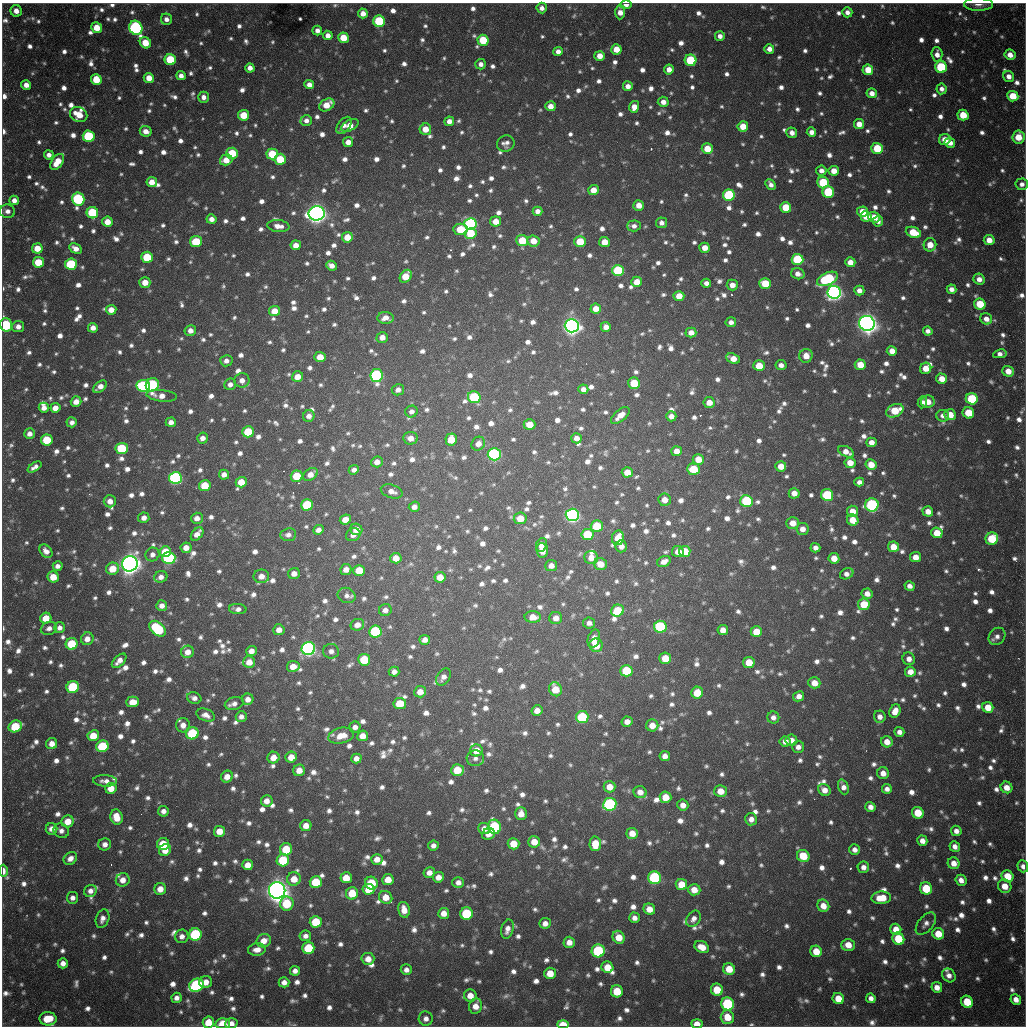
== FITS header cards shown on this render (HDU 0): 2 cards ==
NAXIS1  =                 1024 / length of data axis 1
NAXIS2  =                 1024 / length of data axis 2

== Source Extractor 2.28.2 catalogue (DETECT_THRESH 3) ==
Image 1024 x 1024 px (HDU 0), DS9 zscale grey, 1 PNG px = 1 image px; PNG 1028 x 1028 px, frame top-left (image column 1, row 1024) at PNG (2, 3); each listed source drawn as its Kron ellipse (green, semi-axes under 4 px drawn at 4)
Background 770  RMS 23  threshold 68.4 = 3 sigma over >= 5 px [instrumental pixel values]
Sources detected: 1694; of the 1694, the 500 brightest by FLUX_AUTO listed and drawn (1194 fainter detections omitted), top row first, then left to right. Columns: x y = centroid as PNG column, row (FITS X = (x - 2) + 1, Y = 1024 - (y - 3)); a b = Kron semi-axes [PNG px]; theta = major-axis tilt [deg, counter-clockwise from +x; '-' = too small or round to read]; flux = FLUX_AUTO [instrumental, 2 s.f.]
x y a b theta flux
978 4 14 6 -1 9.8e+03
626 5 6 4 2 8.3e+03
542 8 5 5 - 8.9e+03
16 11 6 5 - 1.2e+04
620 12 7 5 87 1.7e+04
847 12 5 5 - 9.0e+03
363 13 5 5 - 1.4e+04
166 19 6 5 - 8.6e+03
379 21 6 5 - 1.2e+05
97 28 5 5 - 3.1e+04
136 28 7 6 - 3.2e+05
317 30 5 5 - 8.4e+03
328 35 5 4 - 1.1e+04
720 36 5 5 - 9.4e+03
343 38 5 5 - 3.4e+04
483 40 5 5 - 5.7e+04
145 43 6 5 - 3.2e+04
616 49 5 5 - 2.4e+04
769 49 5 5 - 1.1e+04
558 51 5 4 - 1.1e+04
937 54 7 5 -87 1.1e+04
1010 55 5 5 - 1.4e+04
600 56 5 5 - 1.9e+04
170 60 5 5 - 7.2e+04
691 60 6 5 - 1.0e+05
481 64 5 5 - 8.3e+03
941 67 6 5 - 1.2e+05
250 68 5 4 - 1.0e+04
669 69 5 5 - 1.3e+04
868 70 5 5 - 2.9e+04
181 76 4 4 - 9.7e+03
1009 76 6 5 - 1.1e+04
149 78 5 5 - 1.9e+04
96 80 5 5 - 3.9e+04
26 85 5 5 - 1.2e+04
309 85 5 4 - 1.2e+04
628 86 5 5 - 1.2e+04
941 89 5 5 - 8.6e+03
872 93 5 5 - 1.2e+04
1013 96 5 5 - 3.8e+04
203 97 5 5 - 9.2e+03
663 102 5 5 - 1.0e+04
327 105 8 5 31 2.7e+04
550 106 5 5 - 1.6e+04
634 107 6 5 - 1.6e+04
79 114 9 7 -25 3.3e+04
244 115 5 5 - 4.0e+04
963 115 5 5 - 3.8e+04
306 120 6 5 - 8.4e+03
449 121 5 4 - 1.0e+04
859 124 5 5 - 1.7e+04
344 125 10 6 52 8.9e+03
350 125 9 5 26 2.1e+04
743 126 5 5 - 2.8e+04
425 129 6 5 - 2.4e+04
146 131 6 5 - 1.3e+04
811 132 5 4 - 1.1e+04
792 133 5 5 - 9.9e+03
89 136 6 5 - 1.3e+05
1018 137 7 6 - 3.4e+04
945 140 6 5 - 2.0e+04
348 142 5 5 - 1.2e+04
506 143 9 8 - 9.1e+03
950 143 5 5 - 1.3e+04
877 148 5 5 - 6.3e+04
707 149 5 5 - 3.3e+04
232 153 6 5 - 5.4e+04
272 154 5 5 - 6.1e+04
49 155 5 4 - 8.9e+03
280 159 5 5 - 5.1e+04
226 160 6 5 - 2.2e+04
57 162 9 5 53 3.2e+04
821 171 5 5 - 9.2e+03
834 171 5 5 - 1.9e+04
152 182 5 5 - 1.7e+04
823 183 6 5 - 8.4e+04
1022 184 6 6 - 8.5e+03
771 185 6 4 -47 8.1e+03
593 190 5 5 - 1.8e+04
828 192 6 5 - 1.0e+05
729 195 6 5 - 1.6e+05
78 199 6 6 - 2.1e+05
14 200 5 4 - 1.0e+04
639 205 5 5 - 1.6e+04
786 207 5 5 - 4.8e+04
7 211 8 7 - 8.7e+03
537 211 5 4 - 9.7e+03
862 212 5 5 - 2.6e+04
92 213 6 5 - 9.9e+04
317 213 8 7 - 1.4e+06
866 216 5 5 - 3.0e+04
874 217 6 5 - 2.2e+04
211 219 5 5 - 1.1e+04
496 221 5 5 - 2.1e+04
878 221 5 5 - 8.1e+03
107 222 5 5 - 2.2e+04
661 223 5 5 - 8.1e+03
470 224 6 6 - 3.8e+05
278 226 11 6 -7 1.4e+04
634 226 7 5 1 8.0e+03
461 229 7 5 -8 5.3e+04
913 232 8 5 -20 4.4e+04
471 234 6 5 - 5.1e+04
347 237 5 5 - 2.6e+04
989 240 5 5 - 1.6e+04
522 241 6 5 - 4.6e+04
533 241 6 5 - 2.2e+04
196 242 6 5 - 6.3e+04
580 242 5 5 - 4.6e+04
604 242 5 5 - 1.9e+04
296 245 5 5 - 1.3e+04
930 245 7 6 - 2.3e+04
37 248 5 5 - 2.6e+04
76 248 7 4 -31 1.3e+04
705 248 5 5 - 1.7e+04
147 257 6 5 - 6.2e+04
797 259 6 5 - 1.0e+05
38 262 5 5 - 5.1e+04
850 262 5 5 - 1.5e+04
71 264 6 5 - 1.1e+05
331 266 5 4 - 1.1e+04
618 271 6 5 - 1.3e+05
798 274 7 5 -15 1.1e+04
406 276 7 5 53 3.2e+04
827 279 11 6 24 1.5e+05
979 279 6 5 - 1.3e+04
145 282 5 5 - 1.9e+04
637 282 5 5 - 2.4e+04
706 283 5 4 - 8.7e+03
765 283 6 5 - 5.0e+04
732 285 5 5 - 1.4e+04
951 289 5 4 - 9.2e+03
859 290 5 5 - 1.0e+04
834 292 6 6 - 8.3e+05
679 296 5 5 - 2.3e+04
980 304 6 5 - 4.7e+04
596 309 5 5 - 1.9e+04
111 310 5 5 - 1.8e+04
274 311 5 5 - 2.6e+04
385 318 8 6 -1 1.4e+04
986 319 6 5 - 1.3e+04
731 322 5 5 - 8.4e+03
867 323 8 7 - 1.6e+06
6 325 7 6 - 1.5e+05
18 326 6 5 - 1.1e+04
572 326 7 6 - 1.1e+06
606 327 5 5 - 1.2e+04
93 328 5 5 - 1.2e+04
190 330 6 5 - 1.2e+04
928 331 5 4 - 8.0e+03
691 333 5 5 - 1.4e+04
382 337 6 5 - 1.3e+04
892 351 5 5 - 1.6e+04
1000 354 7 4 10 9.2e+03
806 356 7 6 - 1.9e+04
320 357 6 5 - 2.4e+04
733 358 7 5 -22 1.9e+04
226 361 6 5 - 8.7e+03
781 365 5 5 - 8.8e+03
860 365 5 5 - 3.0e+04
759 366 6 5 - 3.9e+04
926 368 6 5 - 2.2e+04
1008 371 6 5 - 2.0e+04
377 376 6 6 - 2.8e+05
297 377 6 5 - 1.9e+04
942 379 5 5 - 2.0e+04
242 380 7 7 - 1.2e+04
634 383 6 5 - 5.4e+04
230 384 6 5 - 8.5e+03
152 385 7 6 - 2.0e+05
143 386 7 6 - 2.1e+05
100 387 8 5 36 1.2e+04
583 389 5 5 - 9.4e+03
398 390 6 5 - 8.4e+03
162 396 15 6 -6 1.6e+04
474 397 6 6 - 1.1e+05
972 399 6 5 - 1.0e+05
76 402 5 5 - 1.5e+04
922 402 6 4 81 8.7e+03
928 402 7 6 - 1.8e+04
709 403 5 5 - 1.7e+04
44 408 5 5 - 1.1e+04
55 408 5 5 - 1.6e+04
411 411 6 6 - 8.1e+03
895 411 9 6 24 5.2e+04
968 413 6 5 - 4.5e+04
620 415 11 5 41 1.8e+04
950 415 6 5 - 2.3e+04
309 416 6 5 - 9.2e+03
671 416 5 5 - 1.0e+04
943 416 6 6 - 1.0e+04
72 422 5 5 - 8.1e+03
171 422 5 4 - 9.2e+03
529 424 6 5 - 2.4e+04
248 432 6 5 - 7.1e+04
29 434 5 5 - 9.8e+03
202 438 5 5 - 1.0e+04
411 438 7 6 - 1.5e+04
576 438 5 5 - 1.1e+04
451 439 6 5 - 3.4e+04
47 440 6 5 - 5.9e+04
871 442 5 4 - 1.2e+04
478 444 7 6 - 1.2e+04
122 449 6 5 - 9.7e+04
676 451 5 5 - 1.5e+04
846 452 8 5 -27 1.6e+04
494 454 6 6 - 3.4e+05
698 459 5 5 - 2.2e+04
377 462 6 5 - 1.2e+04
850 463 5 5 - 2.0e+04
871 465 5 5 - 2.3e+04
781 466 5 5 - 2.2e+04
35 467 8 4 34 8.2e+03
693 469 6 5 - 5.0e+04
354 470 5 4 - 8.3e+03
627 472 5 5 - 2.3e+04
311 474 8 5 37 1.5e+04
224 475 5 5 - 1.1e+04
297 476 6 5 - 5.6e+04
175 478 6 6 - 3.3e+05
241 482 5 5 - 2.9e+04
859 482 5 4 - 8.2e+03
205 486 6 5 - 4.7e+04
392 491 11 6 -18 1.2e+04
794 493 5 5 - 1.3e+04
827 495 6 6 - 1.0e+05
665 500 6 6 - 1.5e+04
110 501 6 6 - 1.2e+04
746 501 6 6 - 1.3e+05
307 505 6 5 - 1.0e+05
872 505 7 7 - 2.5e+05
414 507 5 5 - 9.4e+03
852 511 5 5 - 2.1e+04
928 511 5 5 - 1.5e+04
572 515 6 6 - 5.8e+05
144 518 5 5 - 1.1e+04
197 518 6 5 - 1.1e+04
520 518 6 6 - 3.0e+04
345 519 6 5 - 1.8e+04
853 520 6 5 - 2.6e+04
793 523 6 5 - 1.8e+04
597 526 6 5 - 5.3e+04
356 529 6 5 - 1.8e+04
802 529 6 6 - 1.3e+04
318 530 5 4 - 9.6e+03
937 533 5 5 - 3.2e+04
197 534 8 5 50 1.5e+04
587 534 6 5 - 6.7e+04
288 535 8 6 7 8.3e+03
353 535 7 6 - 1.0e+04
618 538 7 6 - 2.6e+04
992 539 6 6 - 6.8e+04
541 545 7 5 68 1.1e+04
621 546 6 6 - 1.0e+04
893 547 5 5 - 2.6e+04
186 548 5 5 - 1.5e+04
815 548 5 4 - 9.1e+03
542 550 7 6 - 1.8e+04
46 551 7 5 -47 1.0e+04
685 551 5 5 - 4.3e+04
165 552 6 5 - 3.8e+04
678 552 6 5 - 1.5e+04
152 554 7 6 - 8.9e+03
591 557 7 6 - 1.8e+04
916 557 5 5 - 1.6e+04
169 558 6 6 - 2.3e+05
396 558 5 5 - 2.0e+04
834 558 5 5 - 2.2e+04
664 562 7 5 30 1.3e+04
130 564 8 7 - 1.6e+06
600 564 6 6 - 2.2e+04
551 565 6 5 - 1.2e+04
58 566 5 5 - 8.1e+03
113 569 7 6 - 3.2e+04
346 569 5 5 - 1.4e+04
359 570 6 5 - 3.7e+04
294 574 6 5 - 1.2e+04
847 574 7 5 28 8.5e+03
261 576 8 7 - 1.4e+04
53 577 6 5 - 2.8e+04
161 577 6 5 - 9.7e+03
440 577 5 5 - 2.2e+04
910 586 5 5 - 9.5e+03
867 594 5 5 - 1.2e+04
347 595 9 7 -22 8.4e+03
864 604 6 6 - 3.8e+04
162 606 5 5 - 1.1e+04
238 609 9 5 -4 8.3e+03
385 610 6 6 - 8.9e+03
617 611 6 6 - 5.8e+04
533 617 8 6 -2 2.2e+04
46 618 5 5 - 2.9e+04
556 618 6 6 - 1.4e+04
589 623 6 5 - 8.3e+03
357 625 7 6 - 1.2e+04
660 627 6 6 - 1.3e+05
49 628 8 6 20 8.2e+03
60 628 5 5 - 8.5e+03
157 629 9 6 -42 1.3e+05
279 630 5 5 - 1.3e+04
723 630 5 5 - 1.5e+04
375 631 6 6 - 1.3e+05
756 632 6 5 - 3.3e+04
997 636 9 7 49 8.8e+03
87 639 6 6 - 1.3e+04
594 639 9 6 73 1.7e+04
425 640 5 5 - 1.0e+04
72 644 6 6 - 6.8e+04
596 645 7 6 - 2.8e+04
308 649 7 6 - 5.8e+05
251 651 5 5 - 1.2e+04
331 651 8 7 - 8.8e+03
187 652 6 6 - 1.4e+04
665 658 6 5 - 3.1e+04
909 659 6 6 - 1.1e+04
364 660 6 6 - 6.5e+04
119 661 9 5 43 1.2e+04
249 662 6 6 - 1.8e+04
749 662 6 5 - 3.1e+04
293 666 6 5 - 1.9e+04
626 671 6 6 - 7.3e+04
394 672 5 5 - 8.6e+03
910 672 5 5 - 1.5e+04
443 677 9 6 58 9.3e+03
814 683 6 5 - 1.9e+04
73 687 6 6 - 1.1e+05
555 689 7 6 - 3.2e+04
420 692 6 5 - 1.8e+04
697 693 6 6 - 4.2e+04
799 696 6 5 - 1.1e+04
194 698 7 5 -20 8.7e+03
248 699 6 5 - 1.1e+04
133 702 6 5 - 2.2e+04
400 703 6 5 - 4.0e+04
234 704 9 6 16 9.4e+03
988 707 5 5 - 2.7e+04
537 711 5 5 - 1.5e+04
895 711 7 5 66 1.6e+04
206 715 9 6 -21 1.0e+04
241 717 5 5 - 8.6e+03
582 717 6 6 - 1.0e+05
773 717 6 6 - 8.7e+03
880 717 6 6 - 1.0e+04
627 722 5 5 - 1.2e+04
183 725 7 7 - 1.2e+04
652 725 6 6 - 1.8e+04
15 726 7 5 26 7.0e+04
355 727 5 5 - 8.4e+03
899 732 5 4 - 8.7e+03
192 733 6 6 - 1.0e+05
93 736 6 5 - 3.1e+04
341 736 13 7 13 2.3e+04
363 736 5 5 - 1.7e+04
791 740 6 5 - 1.3e+04
785 741 5 5 - 1.2e+04
887 742 6 5 - 1.6e+04
52 744 5 5 - 1.4e+04
102 746 6 6 - 9.2e+04
798 747 6 6 - 9.1e+03
476 750 6 6 - 2.4e+04
665 756 5 5 - 1.1e+04
291 757 6 5 - 2.2e+04
273 758 6 6 - 2.0e+04
356 758 5 5 - 1.1e+04
475 758 8 8 - 8.1e+03
299 770 6 5 - 1.8e+04
457 770 6 5 - 4.1e+04
883 773 6 6 - 1.3e+04
227 777 6 5 - 1.4e+04
105 781 12 5 -2 9.5e+03
610 787 6 5 - 1.9e+04
843 787 8 5 -68 9.2e+03
1007 787 6 5 - 1.6e+04
111 788 6 5 - 2.1e+04
887 789 5 5 - 8.5e+03
824 790 6 5 - 1.3e+04
720 791 6 6 - 2.1e+04
640 792 6 6 - 1.3e+04
666 797 6 5 - 2.7e+04
267 801 6 5 - 1.3e+04
610 804 6 6 - 2.7e+05
683 805 5 5 - 1.3e+04
870 807 5 5 - 1.1e+04
163 811 5 5 - 8.7e+03
918 813 6 5 - 4.2e+04
521 814 6 5 - 1.6e+04
117 817 8 6 -74 2.7e+04
751 819 6 6 - 1.1e+04
68 821 6 6 - 2.4e+04
306 826 5 5 - 1.6e+04
494 827 7 6 - 1.7e+05
484 828 6 5 - 1.3e+04
51 829 6 5 - 1.3e+04
61 831 8 7 - 8.5e+03
219 831 5 5 - 2.1e+04
956 831 5 5 - 9.3e+03
632 833 5 5 - 2.0e+04
488 834 7 5 27 1.1e+04
922 841 5 5 - 1.3e+04
534 842 6 6 - 2.2e+04
105 844 6 6 - 1.1e+04
163 844 6 6 - 5.4e+04
513 844 6 5 - 2.9e+04
595 844 7 6 - 3.0e+04
433 845 5 5 - 8.9e+03
955 846 5 5 - 9.2e+03
286 849 6 6 - 5.6e+04
165 850 6 5 - 1.8e+04
855 850 5 5 - 8.9e+03
803 856 6 6 - 4.2e+04
70 858 7 6 - 1.1e+04
377 859 6 5 - 1.3e+04
283 860 6 6 - 8.1e+04
954 863 6 5 - 1.5e+04
248 865 5 5 - 1.7e+04
1023 866 6 5 - 8.2e+03
863 867 6 5 - 9.5e+03
3 871 6 3 -88 1.2e+04
429 873 6 5 - 1.1e+04
1007 876 6 5 - 3.7e+04
438 877 5 5 - 1.3e+04
346 878 6 5 - 2.8e+04
654 878 6 6 - 2.0e+05
294 879 7 6 - 2.3e+04
123 880 7 6 - 1.4e+04
388 880 5 5 - 2.3e+04
961 880 6 5 - 1.1e+04
316 882 6 6 - 6.9e+04
458 882 6 5 - 9.7e+03
371 883 6 6 - 6.7e+04
681 884 6 5 - 3.2e+04
1005 886 7 6 - 2.2e+04
926 888 6 6 - 5.8e+04
160 889 6 6 - 1.8e+04
369 889 6 5 - 3.1e+04
277 890 8 8 - 2.0e+06
694 890 6 5 - 1.9e+04
90 891 6 6 - 9.3e+03
352 893 6 6 - 3.6e+04
386 897 7 6 - 2.2e+04
73 898 6 5 - 8.2e+03
881 898 10 6 3 3.2e+04
287 904 7 6 - 6.7e+04
823 906 6 5 - 1.8e+04
649 909 6 5 - 2.0e+04
404 910 8 5 -77 1.8e+04
444 913 5 5 - 1.6e+04
466 914 6 6 - 1.1e+05
634 918 5 5 - 9.1e+03
102 919 9 6 72 9.5e+03
693 919 9 6 53 9.1e+03
316 922 6 6 - 6.3e+04
545 923 6 5 - 1.1e+04
926 924 13 7 51 8.7e+03
507 929 10 6 75 1.1e+04
896 929 6 5 - 2.0e+04
195 934 6 6 - 1.6e+05
938 934 6 5 - 3.1e+04
182 936 7 6 - 1.0e+04
305 936 6 5 - 8.3e+03
619 937 7 5 -58 2.6e+04
898 939 6 5 - 6.2e+04
264 941 7 6 - 1.6e+04
569 942 5 5 - 1.4e+04
848 945 7 6 - 2.0e+04
702 947 7 5 -27 2.1e+04
308 948 6 6 - 7.7e+04
257 950 9 6 6 1.3e+04
598 951 6 6 - 1.5e+05
816 951 6 5 - 2.9e+04
368 959 6 6 - 1.8e+04
63 963 5 5 - 1.0e+04
607 967 6 5 - 2.7e+04
729 969 6 5 - 2.9e+04
406 970 5 5 - 8.4e+03
295 971 5 5 - 8.9e+03
550 973 6 5 - 2.5e+04
949 975 7 6 - 9.9e+03
206 982 6 6 - 1.5e+04
284 982 5 5 - 1.0e+04
196 985 7 6 - 2.5e+05
937 987 5 5 - 1.3e+04
717 990 6 6 - 4.5e+04
617 991 6 6 - 4.4e+04
470 996 6 6 - 1.8e+04
177 998 5 5 - 9.0e+03
871 998 5 4 - 8.5e+03
838 999 6 5 - 3.2e+04
1016 999 6 5 - 1.3e+04
967 1002 6 5 - 5.0e+04
728 1004 6 6 - 1.8e+05
476 1006 8 6 75 1.7e+04
727 1017 7 6 - 3.2e+04
48 1019 8 7 - 4.4e+04
426 1019 7 7 - 9.6e+03
208 1022 6 5 - 3.4e+04
223 1024 7 5 -1 2.6e+04
231 1024 6 5 - 1.4e+04
563 1024 6 4 -2 4.2e+04
697 1024 6 4 -3 1.7e+04
At the frame edge (FLAGS 8, measured only in part): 9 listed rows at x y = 978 4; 626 5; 6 325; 1023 866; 3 871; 208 1022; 223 1024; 563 1024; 697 1024
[1194 fainter detections neither listed nor drawn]

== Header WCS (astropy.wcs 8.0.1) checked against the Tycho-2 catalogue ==
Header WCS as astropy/WCSLIB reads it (CRVAL/CRPIX/CD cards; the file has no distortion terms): RA---TAN/DEC--TAN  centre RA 19:04:13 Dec -20:34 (286.05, -20.56 deg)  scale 1.18 arcsec/px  FOV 20.1' x 20.1'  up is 0 deg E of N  parity flipped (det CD > 0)
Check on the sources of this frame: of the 60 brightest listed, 16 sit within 1.9 arcsec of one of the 22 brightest Tycho-2 stars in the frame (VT <= 11.99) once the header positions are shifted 0.26 arcsec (0.07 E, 0.25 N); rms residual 0.62 arcsec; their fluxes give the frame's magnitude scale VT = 25.21 - 2.5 log10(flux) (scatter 0.29 mag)
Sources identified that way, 16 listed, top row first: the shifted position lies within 1.9 arcsec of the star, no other Tycho-2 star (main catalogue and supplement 1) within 3.8 arcsec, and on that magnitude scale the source's flux lands within +1.5 / -3 mag of the star's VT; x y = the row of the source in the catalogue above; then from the Tycho-2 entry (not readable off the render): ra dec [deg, ICRS J2000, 3 dp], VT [Tycho-2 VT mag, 2 dp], TYC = Tycho-2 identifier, HIP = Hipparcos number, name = IAU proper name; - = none
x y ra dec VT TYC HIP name
136 28 285.922 -20.401 11.84 6290-1553-1 - -
89 136 285.906 -20.437 11.70 6290-1190-1 - -
78 199 285.902 -20.457 11.63 6290-1914-1 - -
470 224 286.039 -20.466 11.64 6291-2563-1 - -
834 292 286.166 -20.490 11.06 6291-1861-1 - -
867 323 286.177 -20.500 9.72 6291-280-1 - -
572 326 286.074 -20.500 10.56 6291-2482-1 - -
377 376 286.006 -20.516 11.38 6291-2555-1 - -
175 478 285.935 -20.549 11.40 6290-1670-1 - -
572 515 286.074 -20.562 10.72 6291-940-1 - -
130 564 285.919 -20.577 9.38 6290-1734-1 - -
308 649 285.981 -20.605 11.19 6290-1602-1 - -
610 804 286.086 -20.657 11.94 6295-2470-1 - -
654 878 286.102 -20.681 11.90 6295-452-1 - -
277 890 285.970 -20.684 9.47 6294-85-1 - -
598 951 286.082 -20.705 11.99 6295-205-1 - -